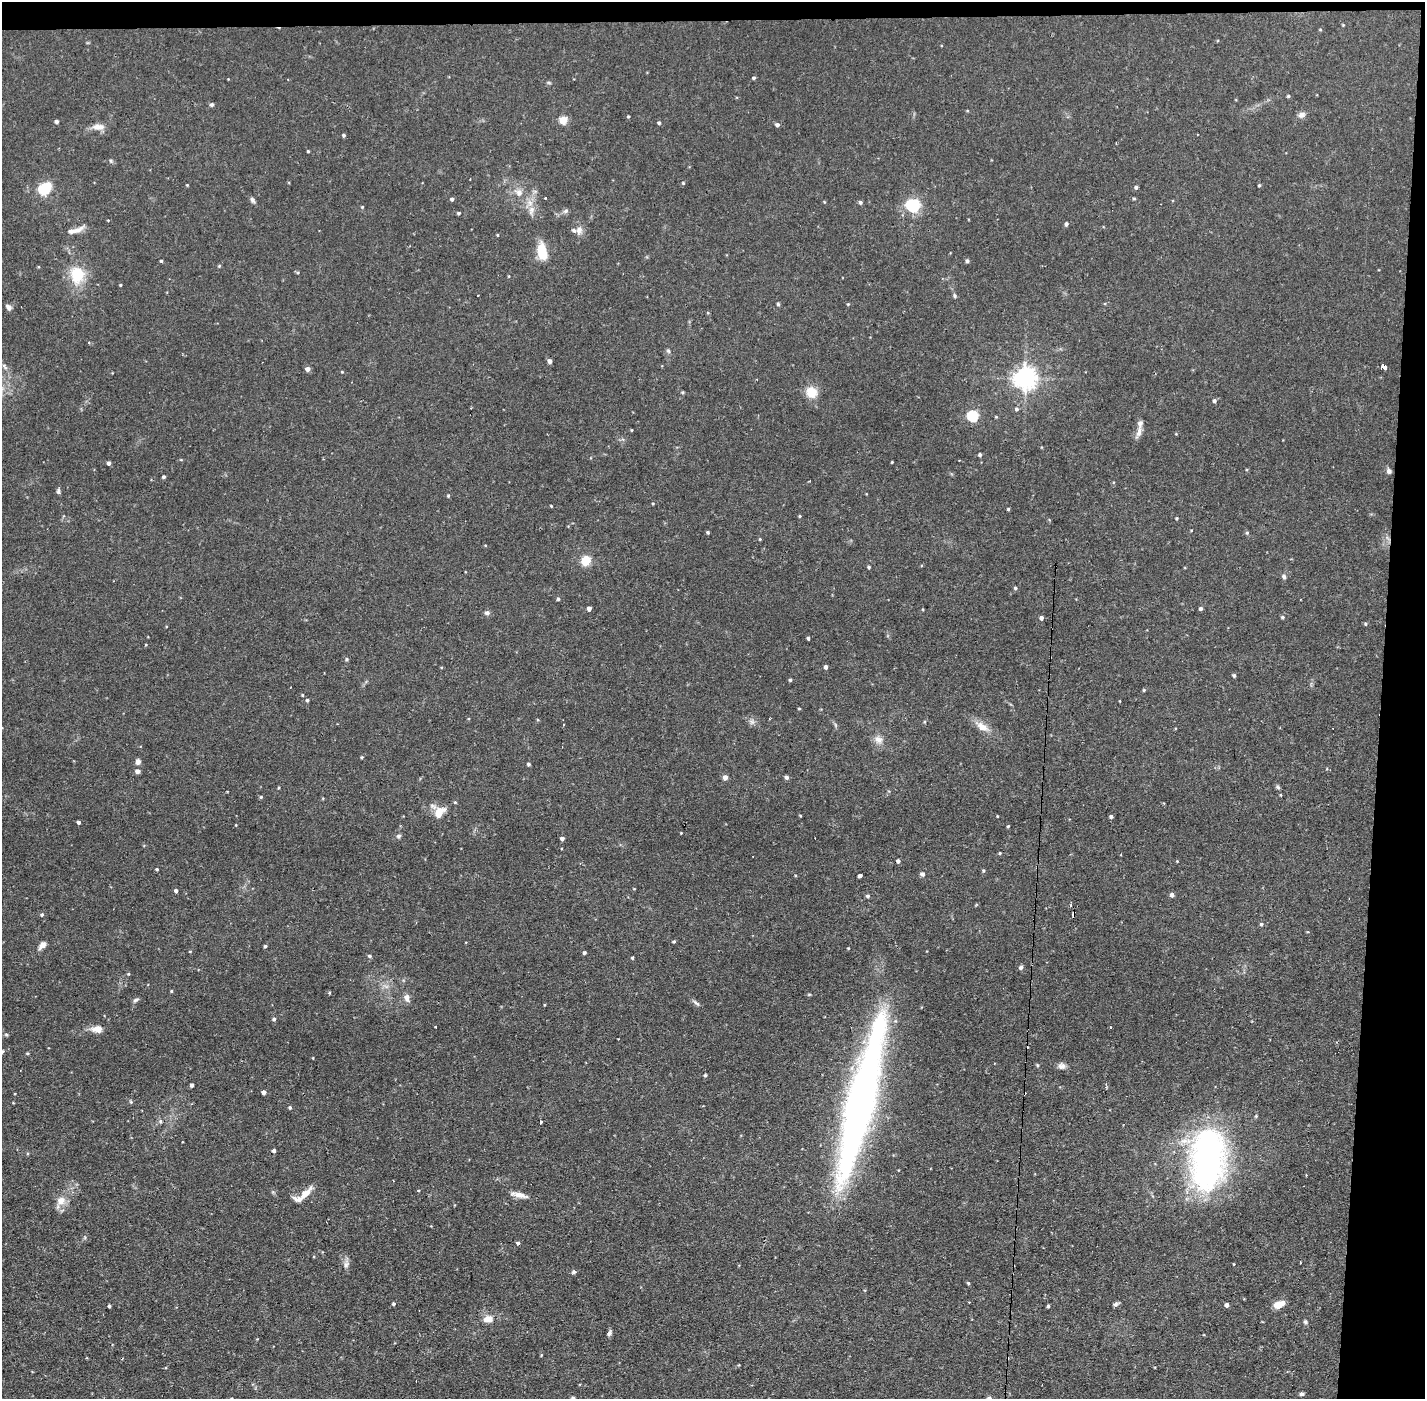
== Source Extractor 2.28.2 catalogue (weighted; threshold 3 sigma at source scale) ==
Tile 3 of 3 x 3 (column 3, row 1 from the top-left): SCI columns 2846-4268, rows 2848-4244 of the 4268 x 4297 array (HDU 1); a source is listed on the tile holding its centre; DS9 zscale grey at full resolution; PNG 1427 x 1401 px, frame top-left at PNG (2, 2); no overlay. Shown black and unused: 4% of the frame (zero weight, under 2 of 3 exposures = <1% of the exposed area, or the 3 px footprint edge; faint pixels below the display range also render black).
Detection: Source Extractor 2.28.2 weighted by HDU 2 'WHT'; one run over the whole footprint, this tile lists its part. Background 0.0735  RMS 0.0063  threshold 0.0284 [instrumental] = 3 sigma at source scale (4.5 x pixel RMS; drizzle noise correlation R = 1.50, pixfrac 1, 0.05/0.05 arcsec/px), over >= 5 px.
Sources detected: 199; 2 inside a brighter object's white glare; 6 cosmic-ray / hot-pixel residue — not listed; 5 inside a brighter listed object's ellipse — not listed separately; the other 186 listed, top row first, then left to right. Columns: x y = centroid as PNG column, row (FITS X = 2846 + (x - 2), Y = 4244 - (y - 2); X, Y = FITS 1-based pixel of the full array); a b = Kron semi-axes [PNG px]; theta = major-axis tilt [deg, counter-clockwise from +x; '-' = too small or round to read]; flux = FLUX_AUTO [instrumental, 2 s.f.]
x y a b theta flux
1343 25 4 3 - 0.48
1320 29 4 3 - 0.51
754 78 4 4 - 0.95
1288 96 4 4 - 0.8
212 105 5 5 - 1.3
1301 115 9 7 20 2.5
628 117 3 3 - 0.67
563 120 5 5 - 19
56 121 4 4 - 1.6
659 123 5 4 - 0.99
777 125 5 4 - 1.7
98 127 16 8 0 5
344 135 4 4 - 1
308 151 3 3 - 0.63
683 183 4 4 - 0.67
187 185 3 3 - 0.5
1259 185 4 3 - 0.71
1136 187 4 4 - 1.2
44 190 5 5 - 48
519 192 11 8 -45 4.1
545 198 3 2 - 0.83
452 199 4 4 - 1.4
1134 199 5 3 - 0.7
252 200 8 5 -61 1.6
860 202 5 4 - 1.1
913 205 6 6 - 120
362 207 4 3 - 0.57
532 210 13 7 69 3.9
566 211 8 5 40 1.5
459 213 4 4 - 0.96
1066 224 5 4 - 1.5
79 230 17 7 31 4
579 230 11 8 79 3.3
497 235 4 3 - 0.5
542 252 18 9 -77 16
161 261 4 3 - 0.71
967 261 4 4 - 1.3
219 266 4 3 - 0.63
77 275 24 19 -87 18
120 285 3 3 - 0.63
478 295 3 2 - 0.78
955 296 7 4 -83 0.93
778 304 4 4 - 0.74
848 304 4 3 - 0.55
9 307 8 5 -44 2.1
668 351 6 5 - 1
549 361 4 4 - 2.4
4 366 13 3 -54 1.6
1384 367 3 3 - 66
307 369 4 4 - 3
342 372 4 3 - 0.52
1025 378 7 7 - 470
682 392 4 4 - 0.67
812 392 12 10 -50 11
1214 401 4 4 - 1.5
1016 409 5 5 - 1.2
973 416 5 5 - 58
996 417 4 3 - 0.52
632 430 4 2 - 0.49
1139 432 17 6 78 3.5
1176 434 4 3 - 0.47
980 455 4 4 - 1.2
181 460 5 3 - 0.49
892 462 3 2 - 0.5
109 463 4 4 - 1.8
1389 471 6 5 - 1.8
163 477 4 4 - 0.94
58 491 8 5 -90 1.2
448 496 4 4 - 0.68
653 503 4 3 - 0.51
551 506 3 2 - 0.5
1008 509 4 3 - 0.7
800 516 4 3 - 0.59
1177 518 4 3 - 0.67
708 532 4 3 - 0.96
1247 533 5 4 - 0.85
760 539 4 4 - 0.55
586 561 9 8 - 11
869 567 4 3 - 0.82
1284 576 7 6 - 1.3
1015 588 4 4 - 0.96
558 599 4 4 - 0.94
1201 608 4 4 - 1.4
589 609 4 4 - 2.9
487 613 7 6 - 1.5
1282 617 5 4 - 0.91
1041 618 4 4 - 1.7
1365 624 5 4 - 0.77
808 638 3 3 - 1.2
347 659 5 3 - 0.73
826 667 4 4 - 1.9
1234 675 5 4 - 0.96
790 680 4 3 - 0.9
1144 690 4 4 - 0.65
302 695 5 3 - 0.52
307 700 4 4 - 0.97
799 708 3 3 - 0.6
752 722 7 6 - 1.8
924 722 4 4 - 0.72
982 727 19 10 -32 6.8
878 740 12 10 -23 4.1
362 757 4 3 - 0.64
138 762 5 5 - 2.9
528 764 4 4 - 1.1
137 771 5 4 - 2.5
725 777 5 4 - 3.5
786 777 4 4 - 1.7
279 787 4 3 - 0.6
1278 787 6 5 - 1
261 797 4 4 - 0.76
455 802 4 4 - 0.66
439 813 14 9 54 9
800 815 4 3 - 0.5
997 816 4 2 - 0.41
1111 817 4 4 - 1.3
78 822 3 3 - 1.4
1008 826 3 3 - 0.67
681 833 2 2 - 0.42
399 836 6 6 - 1.4
562 838 4 4 - 2
1000 853 4 3 - 0.71
1121 855 2 2 - 0.58
898 861 4 4 - 1.6
157 869 4 3 - 0.71
983 870 4 4 - 0.74
922 874 5 4 - 1.9
860 876 4 3 - 8
176 891 4 4 - 1.4
1172 895 4 4 - 2.1
868 896 4 4 - 1.3
1073 914 5 3 - 2
42 915 4 4 - 0.98
1261 924 5 4 - 1.1
674 941 4 3 - 0.78
42 945 10 6 48 3.6
265 946 4 4 - 0.87
848 948 3 3 - 0.5
190 951 4 3 - 0.45
584 953 4 3 - 1.2
370 956 5 4 - 1
632 958 4 4 - 0.86
1021 967 5 4 - 1.6
128 974 4 4 - 0.64
171 991 4 3 - 0.57
809 994 5 3 - 0.6
407 998 10 6 -85 3.1
136 1000 8 4 25 1.2
696 1003 11 4 -40 1.5
274 1019 4 4 - 1.1
436 1027 3 2 - 0.7
1110 1027 2 2 - 0.75
97 1029 12 8 0 5.3
6 1034 6 4 -1 0.73
2 1052 3 3 - 1.1
27 1053 4 3 - 0.59
1037 1065 5 4 - 0.66
1062 1066 11 6 3 2.7
705 1075 4 3 - 0.88
192 1085 4 3 - 1.7
264 1092 4 4 - 2.2
860 1105 181 27 76 330
290 1107 4 4 - 1
1256 1116 5 4 - 0.72
160 1121 5 5 - 1
540 1122 3 3 - 2.6
274 1151 4 4 - 1.4
1208 1159 65 36 86 180
305 1193 18 7 46 7
519 1195 22 6 -13 4.7
61 1201 13 11 22 6
518 1243 4 4 - 1.2
346 1265 9 6 86 2.3
574 1272 5 5 - 1.2
968 1283 3 3 - 0.82
393 1304 4 4 - 1
1115 1304 6 5 - 1.6
1279 1304 11 7 24 7.5
1227 1305 4 4 - 2.1
109 1306 3 3 - 0.99
1048 1306 3 3 - 1.1
488 1319 12 8 3 5.7
1305 1322 5 5 - 1.1
609 1333 7 5 63 1.6
1301 1394 6 5 - 1.2
231 1398 4 3 - 0.56
573 1398 4 4 - 1.6
Overlapping masked pixels (flux is a lower limit): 1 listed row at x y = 1073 914
Isophote crosses this tile's border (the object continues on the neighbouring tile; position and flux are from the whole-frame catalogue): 3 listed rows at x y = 2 1052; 231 1398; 573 1398